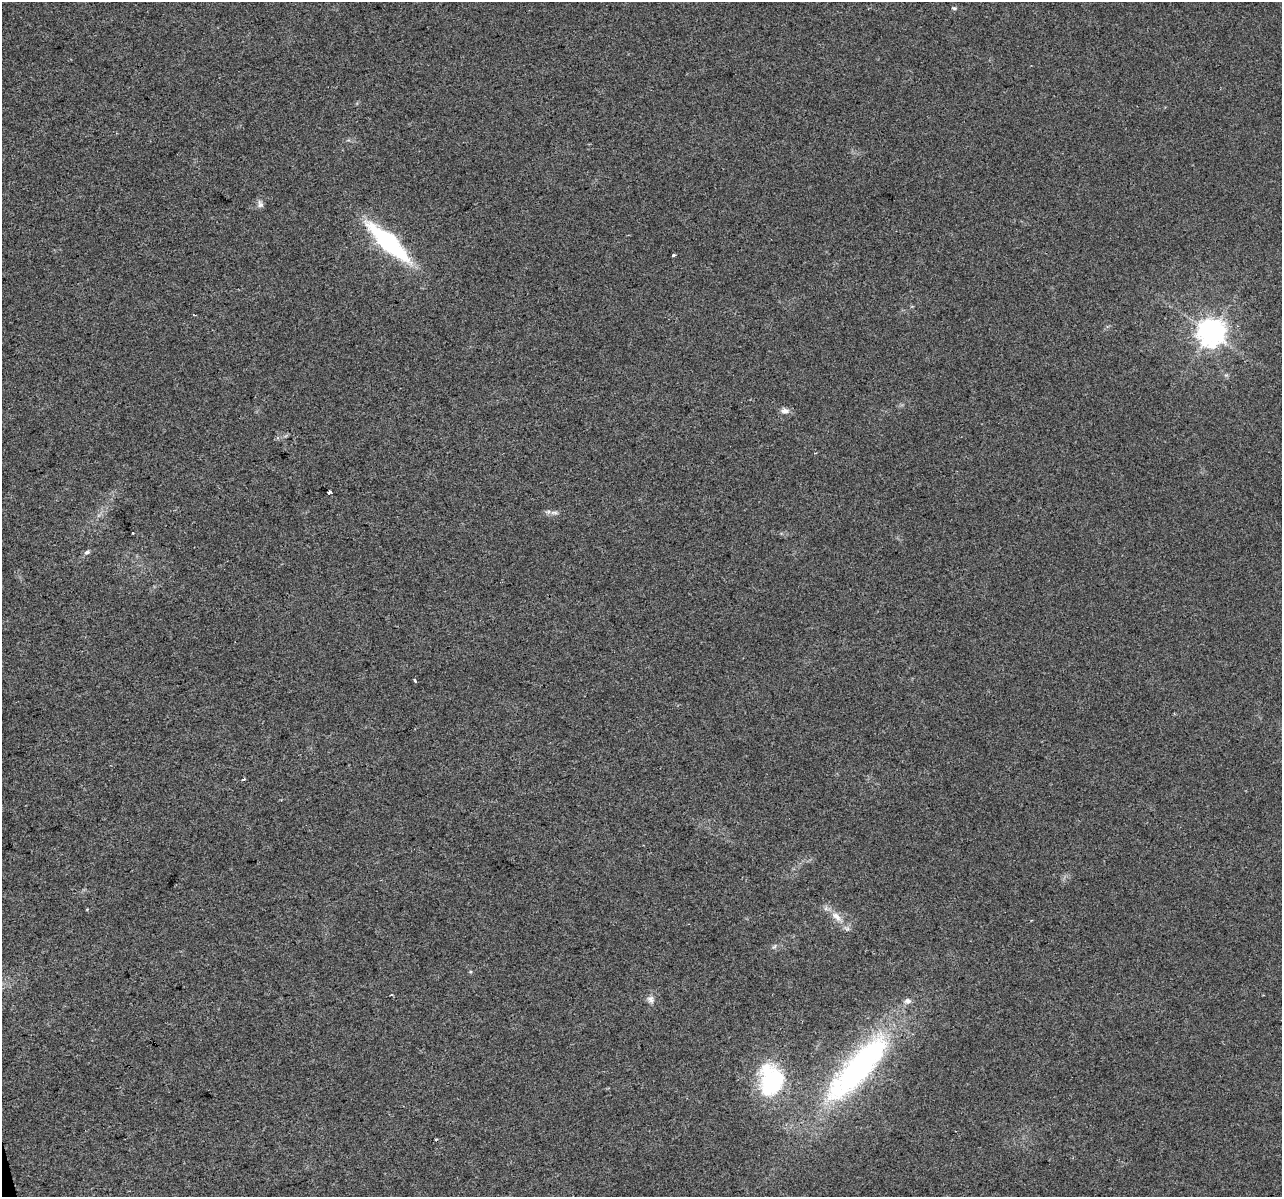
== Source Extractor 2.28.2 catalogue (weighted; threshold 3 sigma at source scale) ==
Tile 7 of 4 x 4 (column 3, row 2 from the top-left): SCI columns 2559-3838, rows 2480-3674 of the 5117 x 4912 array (HDU 1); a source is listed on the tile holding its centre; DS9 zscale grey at full resolution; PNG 1284 x 1199 px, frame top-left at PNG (2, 2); no overlay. Shown black and unused: <1% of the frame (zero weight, under 2 of 3 exposures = <1% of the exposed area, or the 3 px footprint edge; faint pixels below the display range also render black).
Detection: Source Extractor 2.28.2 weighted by HDU 2 'WHT'; one run over the whole footprint, this tile lists its part. Background 0.0308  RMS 0.0062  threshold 0.028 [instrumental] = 3 sigma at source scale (4.5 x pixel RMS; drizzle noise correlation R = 1.50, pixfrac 1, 0.0396/0.0396 arcsec/px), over >= 5 px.
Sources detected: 21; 1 cosmic-ray / hot-pixel residue — not listed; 1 inside a brighter listed object's ellipse — not listed separately; the other 19 listed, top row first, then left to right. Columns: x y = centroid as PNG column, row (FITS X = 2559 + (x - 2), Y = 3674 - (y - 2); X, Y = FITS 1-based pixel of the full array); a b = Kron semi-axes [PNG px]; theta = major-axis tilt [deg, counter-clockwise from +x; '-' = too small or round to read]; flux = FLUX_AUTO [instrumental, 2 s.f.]
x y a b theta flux
954 8 7 4 -2 0.99
260 204 11 7 -66 2.3
388 242 47 14 -42 81
673 255 3 3 - 3.2
1211 332 8 8 - 740
785 411 11 7 -2 3.2
815 453 3 3 - 0.48
329 492 4 3 - 9.6
554 512 12 4 0 2.2
133 533 3 3 - 1.1
87 552 8 5 23 1.5
415 681 4 3 - 4.4
244 779 3 2 - 1.5
87 909 3 3 - 0.91
836 916 16 9 -44 6.6
774 946 7 4 45 1.1
651 999 10 9 - 2.9
858 1068 114 32 48 160
771 1080 41 30 88 55